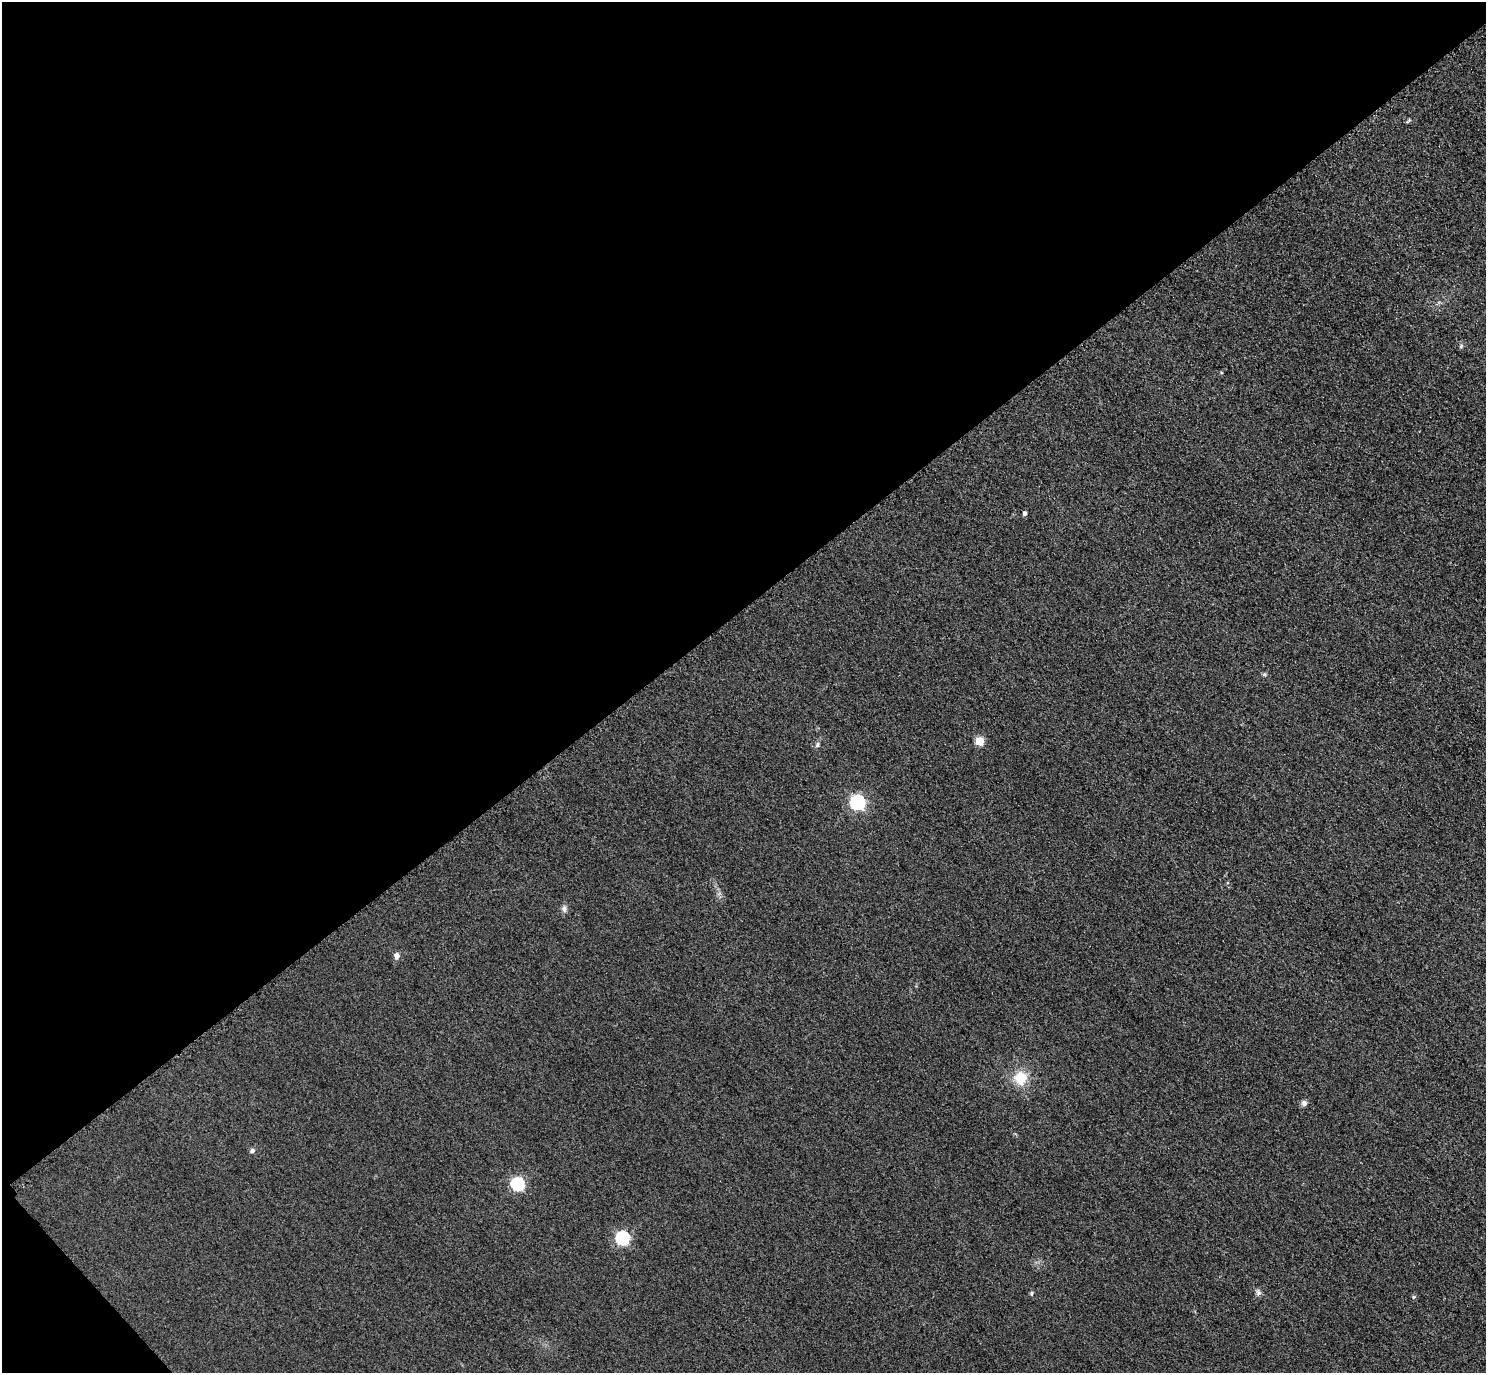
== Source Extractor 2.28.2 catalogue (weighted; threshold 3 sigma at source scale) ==
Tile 5 of 4 x 4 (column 1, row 2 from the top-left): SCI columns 31-1514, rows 3069-4439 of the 5997 x 5994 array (HDU 1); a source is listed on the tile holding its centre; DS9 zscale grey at full resolution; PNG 1488 x 1375 px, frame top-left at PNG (2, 2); no overlay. Shown black and unused: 45% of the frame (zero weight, under 3 of 4 exposures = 3% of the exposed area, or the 3 px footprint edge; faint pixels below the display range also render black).
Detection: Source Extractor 2.28.2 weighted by HDU 2 'WHT'; one run over the whole footprint, this tile lists its part. Background 0.0469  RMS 0.017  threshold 0.0777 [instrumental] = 3 sigma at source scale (4.5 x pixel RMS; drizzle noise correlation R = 1.50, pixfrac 1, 0.05/0.05 arcsec/px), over >= 5 px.
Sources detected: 16; all 16 listed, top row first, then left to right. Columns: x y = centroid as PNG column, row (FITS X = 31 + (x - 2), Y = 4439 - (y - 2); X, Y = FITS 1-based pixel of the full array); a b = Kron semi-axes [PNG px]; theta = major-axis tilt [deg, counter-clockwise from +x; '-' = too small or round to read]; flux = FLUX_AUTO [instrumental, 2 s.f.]
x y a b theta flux
1409 120 9 3 45 2.3
1461 346 6 4 72 2.4
1025 513 5 4 - 4.8
980 741 5 5 - 57
817 745 7 6 - 3.9
857 802 6 6 - 330
564 909 8 6 -76 5.9
396 956 7 6 - 8.2
1021 1078 17 16 - 36
1304 1103 8 7 - 4.7
252 1150 6 6 - 4
517 1184 6 6 - 240
622 1238 6 6 - 250
1031 1293 5 5 - 2.5
1258 1293 8 6 -46 4.7
1413 1297 6 4 88 2.1